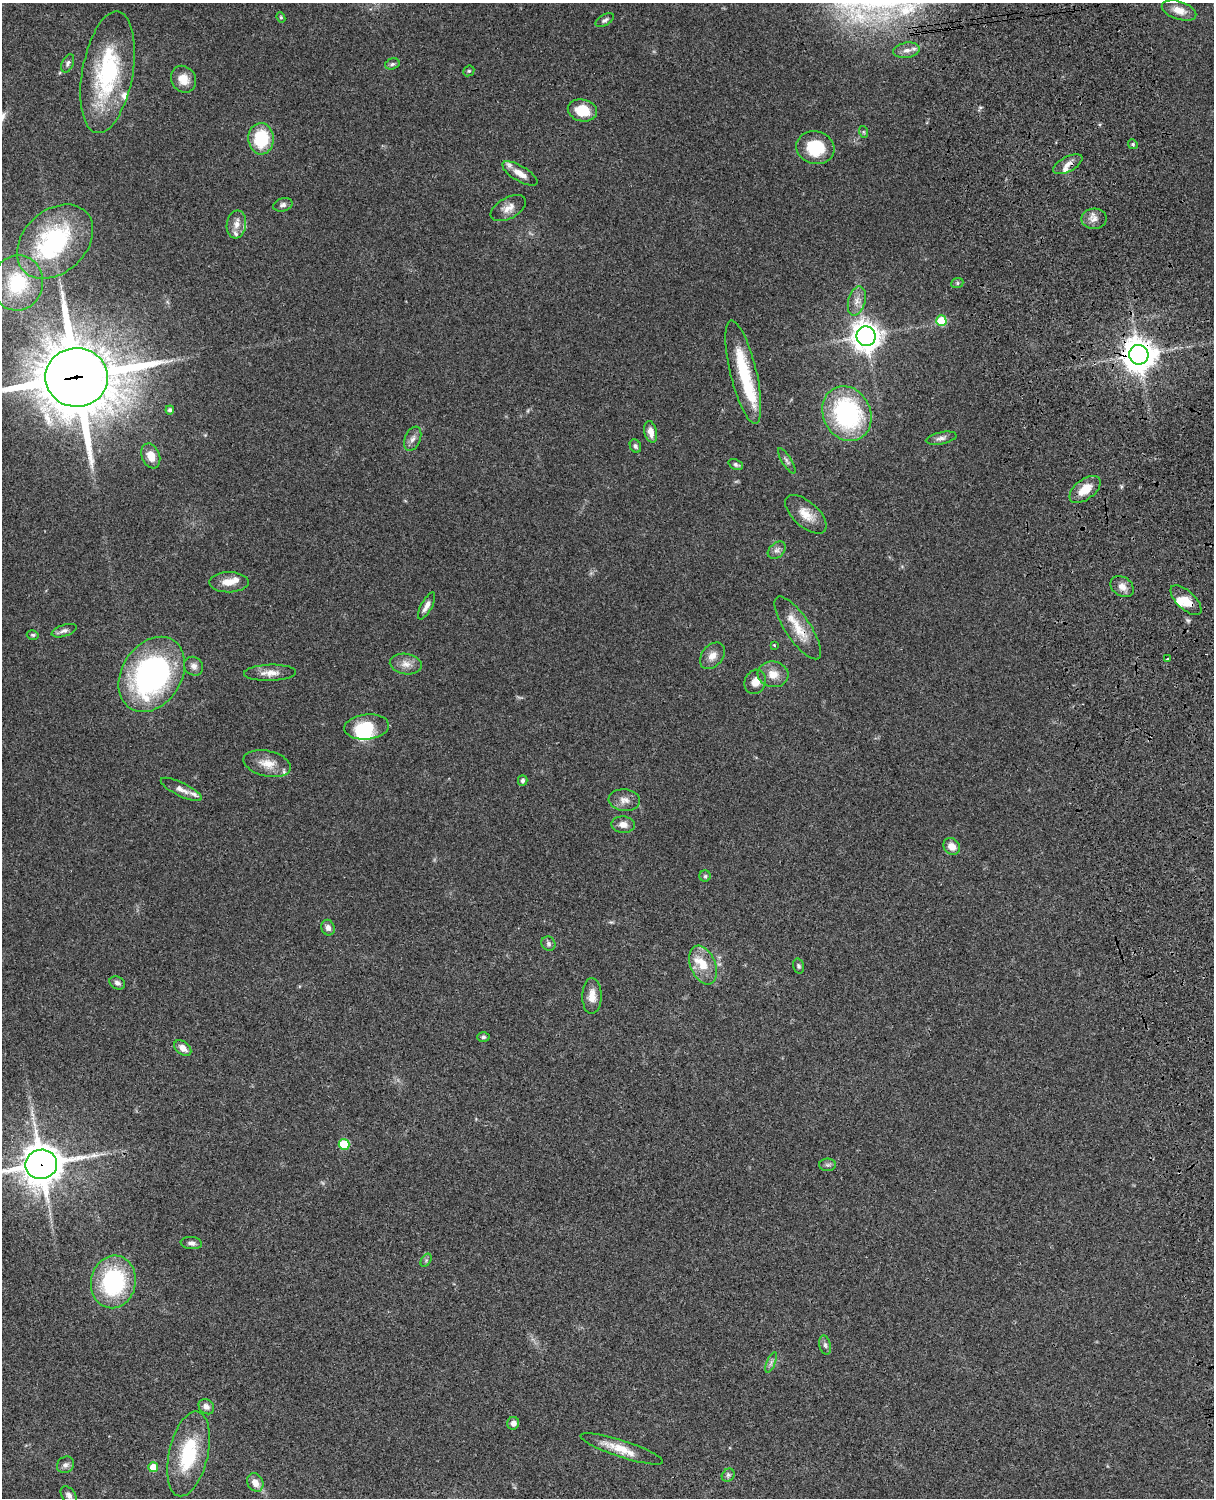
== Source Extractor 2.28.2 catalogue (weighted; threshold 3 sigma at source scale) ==
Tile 6 of 4 x 3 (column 2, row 2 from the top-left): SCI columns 1333-2544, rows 1772-3267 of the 5086 x 4926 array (HDU 1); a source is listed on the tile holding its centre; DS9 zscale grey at full resolution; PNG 1216 x 1500 px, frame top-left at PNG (2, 3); each listed source drawn as its Kron ellipse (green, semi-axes under 4 px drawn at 4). Shown black and unused: <1% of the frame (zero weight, under 3 of 4 exposures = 6% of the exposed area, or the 3 px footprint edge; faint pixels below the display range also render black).
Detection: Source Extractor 2.28.2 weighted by HDU 2 'WHT'; one run over the whole footprint, this tile lists its part. Background 0.0877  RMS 0.0061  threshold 0.0274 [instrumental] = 3 sigma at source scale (4.5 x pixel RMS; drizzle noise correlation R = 1.50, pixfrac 1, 0.05/0.05 arcsec/px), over >= 5 px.
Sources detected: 102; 3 inside a brighter object's white glare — neither listed nor drawn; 9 inside a brighter listed object's ellipse — not listed separately; the other 90 listed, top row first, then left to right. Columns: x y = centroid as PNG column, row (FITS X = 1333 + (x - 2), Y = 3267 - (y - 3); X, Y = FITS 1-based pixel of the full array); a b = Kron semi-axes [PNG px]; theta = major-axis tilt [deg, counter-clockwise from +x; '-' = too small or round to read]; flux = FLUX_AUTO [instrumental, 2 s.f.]
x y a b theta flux
1179 10 18 9 -18 6.9
281 17 5 4 - 0.84
605 20 10 5 29 1.7
907 50 13 7 9 3.6
68 63 10 5 64 1.6
392 64 7 5 18 1.3
469 71 6 5 - 0.93
108 72 61 25 80 68
183 79 14 12 -57 7.8
582 110 15 11 -12 14
864 132 6 3 -71 0.72
261 139 16 12 -88 29
1133 144 5 4 - 0.93
815 148 19 16 -15 25
1068 164 16 7 28 4.1
520 173 20 7 -31 5.7
283 205 10 6 15 2.1
508 208 19 10 29 5.6
1094 219 13 10 1 4.1
236 224 14 9 82 4.8
55 242 43 31 43 84
17 283 28 25 79 40
957 283 6 5 - 1.1
857 301 15 8 75 4.8
941 321 5 5 - 22
866 336 10 9 - 700
1139 355 10 9 - 1100
743 372 53 13 -76 34
77 377 31 29 2 4500
170 410 4 4 - 1.5
847 414 28 23 -64 85
651 432 11 6 -77 5.1
941 438 15 6 11 2.8
413 439 13 7 67 3
635 446 7 5 -66 1.6
151 456 13 9 -68 7.4
787 461 15 4 -59 1.9
736 464 7 5 -24 1.4
1085 489 18 10 38 11
806 514 25 12 -42 9.5
777 550 10 7 43 2.4
229 582 20 10 0 7.2
1122 587 12 9 -34 4.5
1186 600 19 9 -43 8.2
427 606 15 5 61 3.5
798 628 37 12 -56 14
64 631 13 5 18 2.3
33 635 6 4 -14 1
774 645 4 3 - 0.51
712 656 15 10 51 5
1168 659 3 3 - 3.5
406 664 16 10 -9 5.3
194 666 10 8 -42 3
270 673 26 8 2 6.2
152 674 40 30 57 150
773 674 15 13 -5 7.2
755 682 12 10 67 5.7
367 727 22 12 6 19
267 764 24 13 -13 9.3
523 780 5 4 - 1.6
181 789 22 7 -26 4.6
624 800 15 11 -5 4.9
623 825 11 8 -5 4.4
952 846 9 7 -46 5.2
705 876 5 5 - 1.1
328 928 8 6 -68 2.6
548 944 7 6 - 1.7
703 965 20 12 -68 12
799 966 7 5 -74 1.2
117 983 8 6 -28 2.2
592 996 18 9 88 6.3
483 1037 6 5 - 1.1
183 1048 9 6 -39 4.9
344 1144 5 5 - 24
41 1164 16 14 11 1500
828 1165 8 6 0 1.5
191 1243 11 6 -6 2.1
426 1260 7 4 57 1
113 1282 26 22 77 66
825 1345 9 5 -76 1.7
771 1362 11 4 67 1.8
206 1407 8 7 - 2.7
513 1423 6 6 - 3
622 1449 43 8 -18 12
188 1454 43 19 77 38
66 1465 9 7 38 2.3
153 1467 5 5 - 9.1
728 1475 7 5 46 1.4
255 1482 9 7 -58 5.3
69 1495 10 6 -51 2.4
Overlapping masked pixels (flux is a lower limit): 6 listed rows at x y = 1068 164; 1139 355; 77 377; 1186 600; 798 628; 41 1164
Isophote crosses this tile's border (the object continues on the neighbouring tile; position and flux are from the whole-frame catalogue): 2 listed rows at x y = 77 377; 41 1164